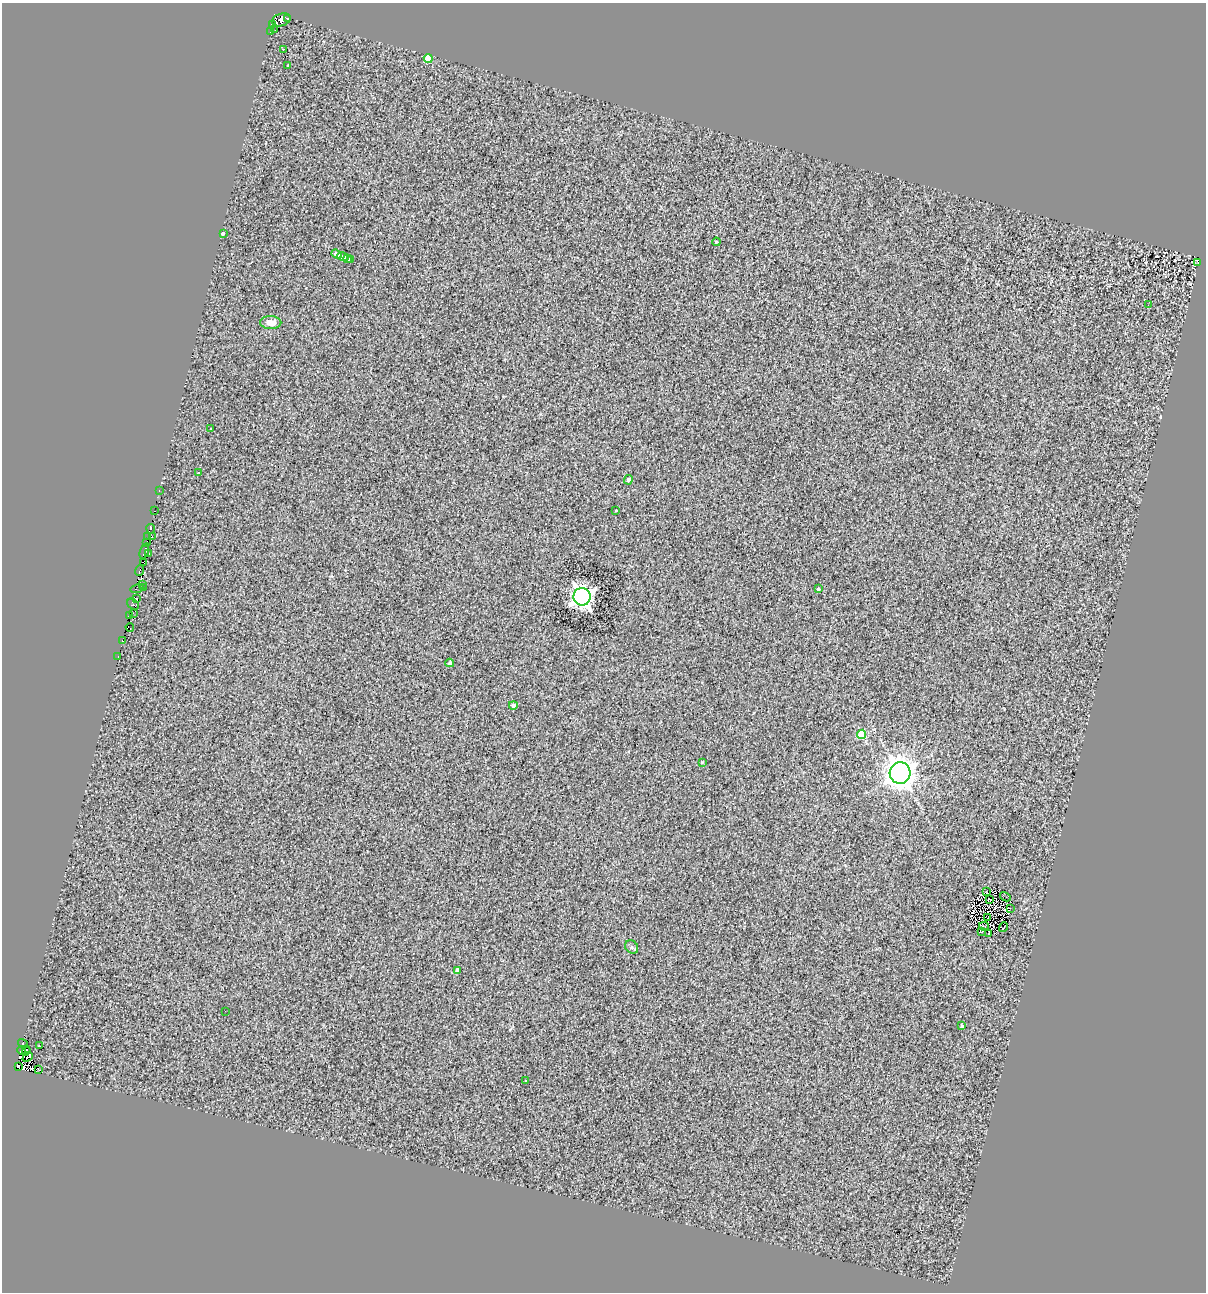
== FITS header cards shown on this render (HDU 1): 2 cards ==
NAXIS1  =                 1204
NAXIS2  =                 1290

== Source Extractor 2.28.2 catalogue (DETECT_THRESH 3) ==
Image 1204 x 1290 px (HDU 1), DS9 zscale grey, 1 PNG px = 1 image px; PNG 1208 x 1294 px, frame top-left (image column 1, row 1290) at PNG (2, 3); each listed source drawn as its Kron ellipse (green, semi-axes under 4 px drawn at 4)
Background 1.01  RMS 4.6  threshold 13.8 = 3 sigma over >= 5 px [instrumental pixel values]
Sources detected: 77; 8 with non-positive FLUX_AUTO (blend fragments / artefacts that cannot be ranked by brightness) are neither listed nor drawn; the other 69 listed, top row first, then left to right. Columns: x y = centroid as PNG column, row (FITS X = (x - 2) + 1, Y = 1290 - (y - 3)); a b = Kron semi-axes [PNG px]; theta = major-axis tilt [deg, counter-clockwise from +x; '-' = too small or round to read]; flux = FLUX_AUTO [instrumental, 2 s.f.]
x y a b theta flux
287 19 3 3 - 1000
281 20 9 6 16 190
273 24 4 3 - 1600
275 30 2 2 - 170
271 31 3 2 - 590
283 50 2 2 - 5200
428 59 4 4 - 7200
287 65 3 2 - 230
223 234 3 3 - 3600
716 242 4 3 - 220
337 254 5 3 - 15000
343 257 6 3 -15 8400
347 259 4 3 - 4900
351 260 3 3 - 3400
1198 263 3 2 - 480
1148 305 2 2 - 200
271 323 10 6 -2 2000
211 429 4 2 - 210
198 473 3 3 - 380
628 480 5 4 - 700
159 491 2 2 - 210
616 510 4 2 - 220
154 511 3 2 - 200
151 529 5 3 - 2500
152 536 3 2 - 740
148 537 3 2 - 1400
147 542 3 2 - 280
144 551 8 3 72 970
149 554 2 2 - 1200
143 562 4 2 - 2000
140 570 5 3 - 2500
142 585 3 2 - 4.4
143 587 3 2 - 270
137 588 7 2 16 3200
818 589 3 3 - 530
582 597 9 8 - 200000
136 598 3 2 - 2100
133 604 6 5 - 590
133 613 2 2 - 220
129 615 4 2 - 1800
130 627 4 2 - 920
122 641 3 3 - 1400
118 656 3 2 - 710
450 663 4 4 - 680
513 705 4 4 - 800
862 734 4 4 - 11000
702 762 3 2 - 280
900 773 11 10 - 340000
986 892 3 2 - 330
1005 897 6 2 -30 720
989 900 4 2 - 280
1010 908 2 2 - 220
987 918 3 2 - 200
984 926 5 2 - 270
1004 927 5 2 - 370
982 931 3 2 - 230
989 934 3 2 - 410
632 947 7 6 - 690
457 970 3 3 - 720
225 1011 2 2 - 510
962 1026 4 3 - 390
23 1044 5 3 - 860
40 1046 3 2 - 330
21 1050 4 3 - 5500
26 1051 5 2 - 880
28 1057 6 2 43 1700
18 1067 4 3 - 980
39 1070 4 3 - 2700
526 1081 3 3 - 990
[8 non-positive-flux detections neither listed nor drawn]